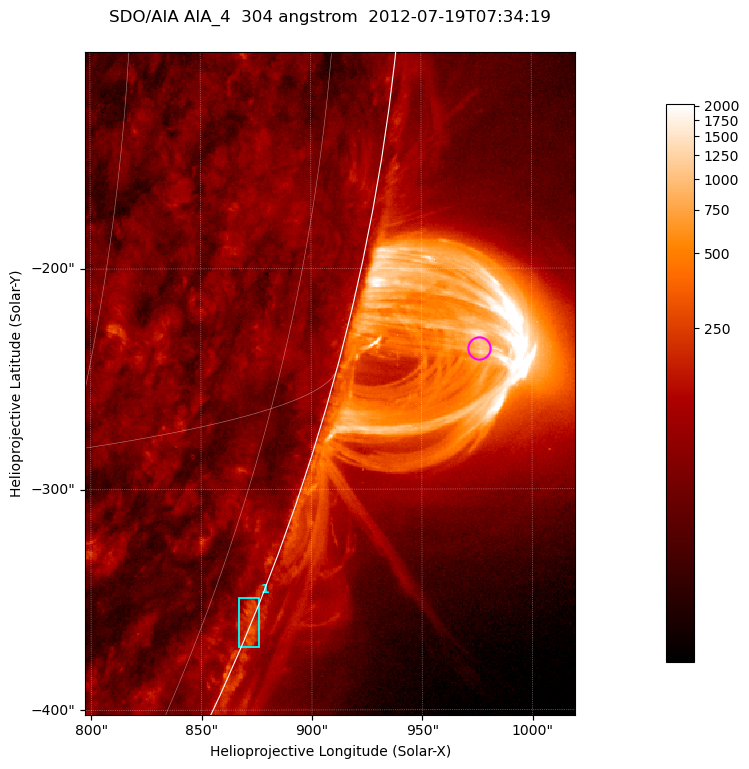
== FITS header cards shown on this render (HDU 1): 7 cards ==
TELESCOP= 'SDO/AIA '           / For AIA: SDO/AIA
INSTRUME= 'AIA_4   '           / For AIA: AIA_ATA1, AIA_ATA2, AIA_ATA3 or AIA_AT
WAVELNTH=                  304 / [angstrom] Wavelength
WAVEUNIT= 'angstrom'           / Wavelength unit: angstrom
DATE-OBS= '2012-07-19T07:34:19.128' / [ISO] Date when observation started; ISO 8
CTYPE1  = 'HPLN-TAN'           / CTYPE1; Typically HPLN
CTYPE2  = 'HPLT-TAN'           / CTYPE2; Typically HPLT

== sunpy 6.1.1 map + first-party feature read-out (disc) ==
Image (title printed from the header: SDO/AIA AIA_4  304 angstrom  2012-07-19T07:34:19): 370 x 500 px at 0.6 arcsec/px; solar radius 944 arcsec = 1573 px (partial field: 1.2% of the solar disc is inside the frame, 49% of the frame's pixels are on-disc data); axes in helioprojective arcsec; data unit not stated in the header (colour bar unlabelled)
Orientation: roll -0.132 deg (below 1 deg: not rotated)
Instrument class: DISC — disc imager (sunpy class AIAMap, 304 A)
Bright regions (active regions / flare kernels): reference = the on-disc median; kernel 3 px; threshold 5 sigma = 120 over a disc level ~61.6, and >= 1.15x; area >= 185 px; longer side >= 4 px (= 2.4 arcsec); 1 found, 1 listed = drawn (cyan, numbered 1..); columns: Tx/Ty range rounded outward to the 2 arcsec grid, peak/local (2 s.f.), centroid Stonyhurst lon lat
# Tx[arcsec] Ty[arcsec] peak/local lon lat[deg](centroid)
1 866..876 -372..-348 5 +84 -22
Off-limb structures (1.02-1.3 R_sun): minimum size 92 px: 2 found; the strongest spans PA ~250..260 deg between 1.02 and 1.14 R_sun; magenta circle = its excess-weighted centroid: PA ~255 deg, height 1.06 R_sun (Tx ~976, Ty ~-236 arcsec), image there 19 x the reference